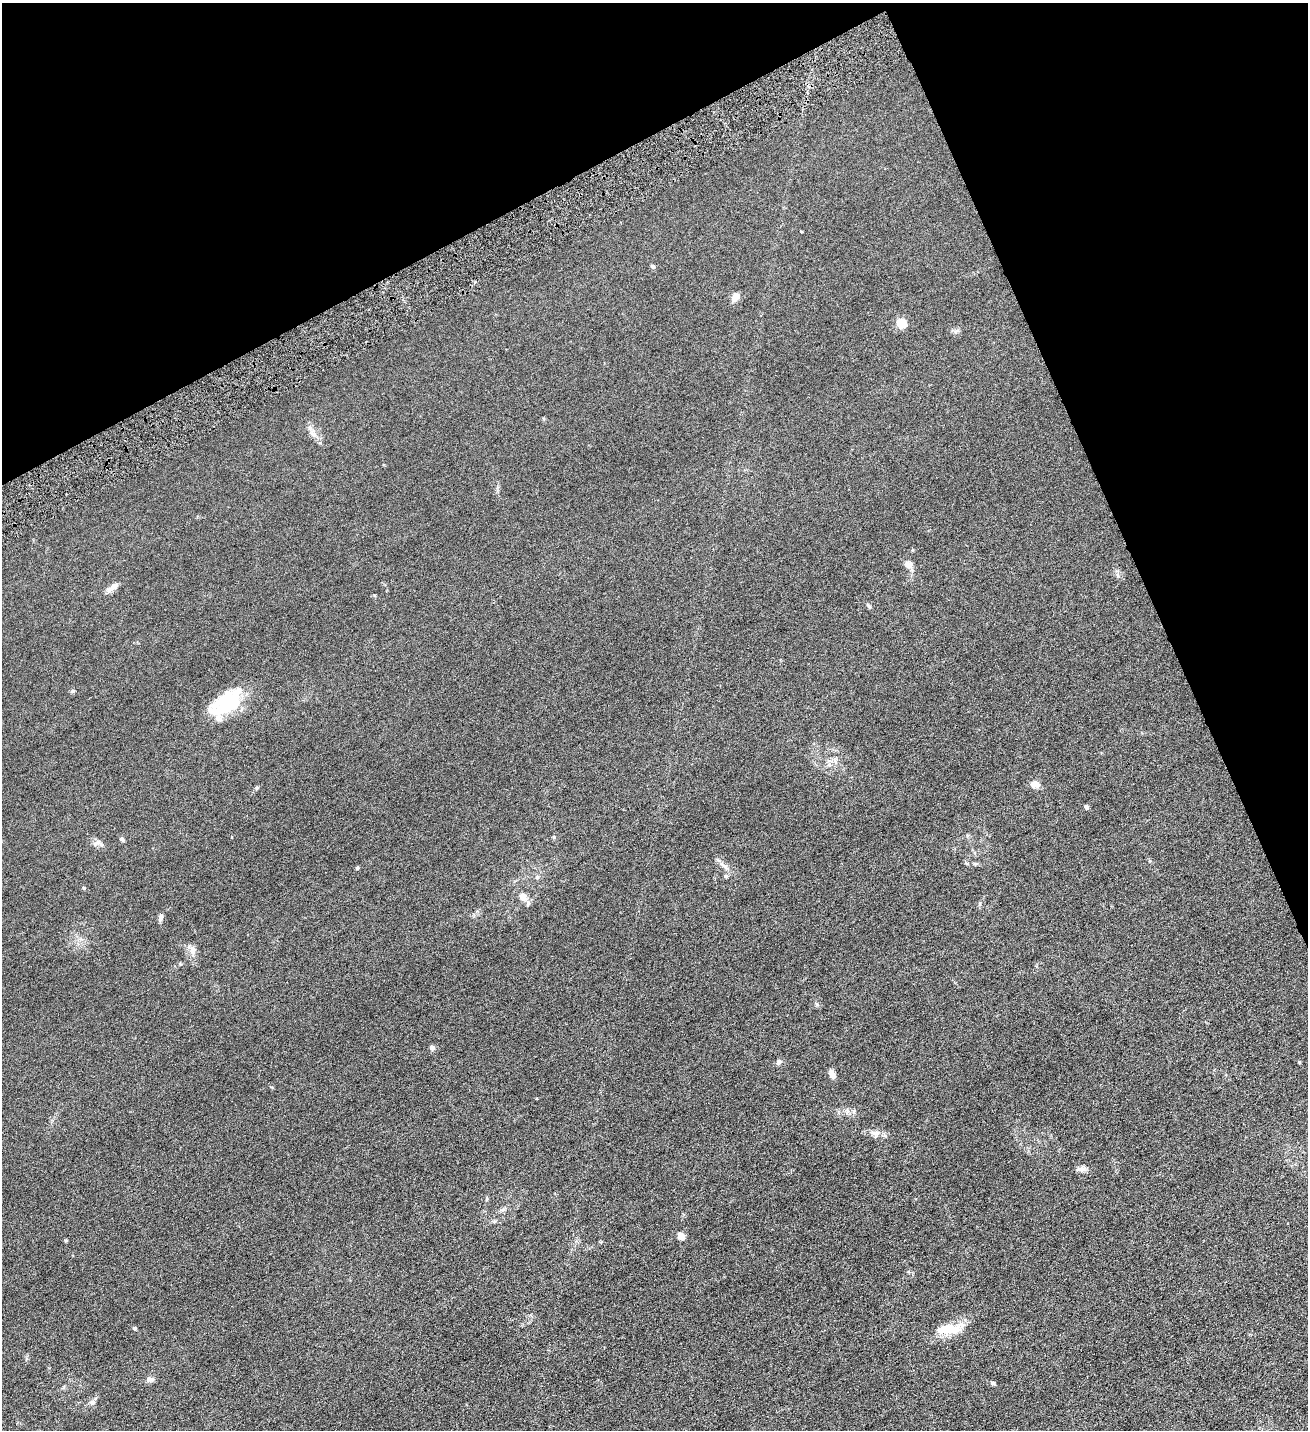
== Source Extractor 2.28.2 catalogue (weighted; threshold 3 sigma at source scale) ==
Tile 3 of 4 x 4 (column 3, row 1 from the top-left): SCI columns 2911-4216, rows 4290-5717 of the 5686 x 5720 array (HDU 1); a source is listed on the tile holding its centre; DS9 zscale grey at full resolution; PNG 1310 x 1432 px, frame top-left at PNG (2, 3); no overlay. Shown black and unused: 22% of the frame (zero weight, under 4 of 8 exposures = <1% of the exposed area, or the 3 px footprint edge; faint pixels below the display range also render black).
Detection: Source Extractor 2.28.2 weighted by HDU 2 'WHT'; one run over the whole footprint, this tile lists its part. Background 0.0445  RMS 0.0066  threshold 0.027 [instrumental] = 3 sigma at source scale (4.09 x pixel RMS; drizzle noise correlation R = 1.36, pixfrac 0.8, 0.05/0.05 arcsec/px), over >= 5 px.
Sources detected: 39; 2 inside a brighter object's white glare — not listed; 2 inside a brighter listed object's ellipse — not listed separately; the other 35 listed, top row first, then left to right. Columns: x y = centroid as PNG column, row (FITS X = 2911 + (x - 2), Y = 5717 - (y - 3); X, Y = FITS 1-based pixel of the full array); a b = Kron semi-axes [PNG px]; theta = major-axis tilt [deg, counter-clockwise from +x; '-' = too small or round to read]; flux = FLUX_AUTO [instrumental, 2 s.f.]
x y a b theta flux
652 266 6 5 - 1
735 297 12 8 58 3.6
901 323 5 5 - 30
956 331 8 4 44 1.3
313 434 12 6 -53 3.2
909 565 10 8 -26 3.3
113 587 17 7 35 3.5
869 606 7 4 -61 1
73 691 6 5 - 0.83
225 707 32 24 42 22
1035 784 11 8 -6 4
1086 807 4 4 - 2
121 839 6 5 - 1.1
98 843 15 8 -16 2.7
724 866 17 5 -35 2.7
357 868 5 4 - 0.63
726 876 6 5 - 0.84
537 877 6 5 - 1.1
84 888 4 4 - 0.75
523 897 11 9 -60 4.6
160 918 9 5 73 1.8
192 950 11 8 -88 3.5
432 1048 7 6 - 1.6
779 1062 8 6 37 1.6
1299 1062 4 3 - 0.54
832 1075 10 6 -67 3.2
847 1111 8 6 -69 1.8
874 1133 9 7 0 2.3
1082 1169 9 7 19 2.1
681 1236 5 4 - 12
134 1328 5 4 - 0.89
952 1329 30 13 1 12
151 1379 11 6 -5 1.9
993 1383 6 4 -43 0.84
92 1402 8 7 - 2.1
Unlisted compact peaks at least as high as the median listed source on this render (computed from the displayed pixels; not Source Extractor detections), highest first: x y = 65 1240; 256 788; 554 837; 817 1004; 374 595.